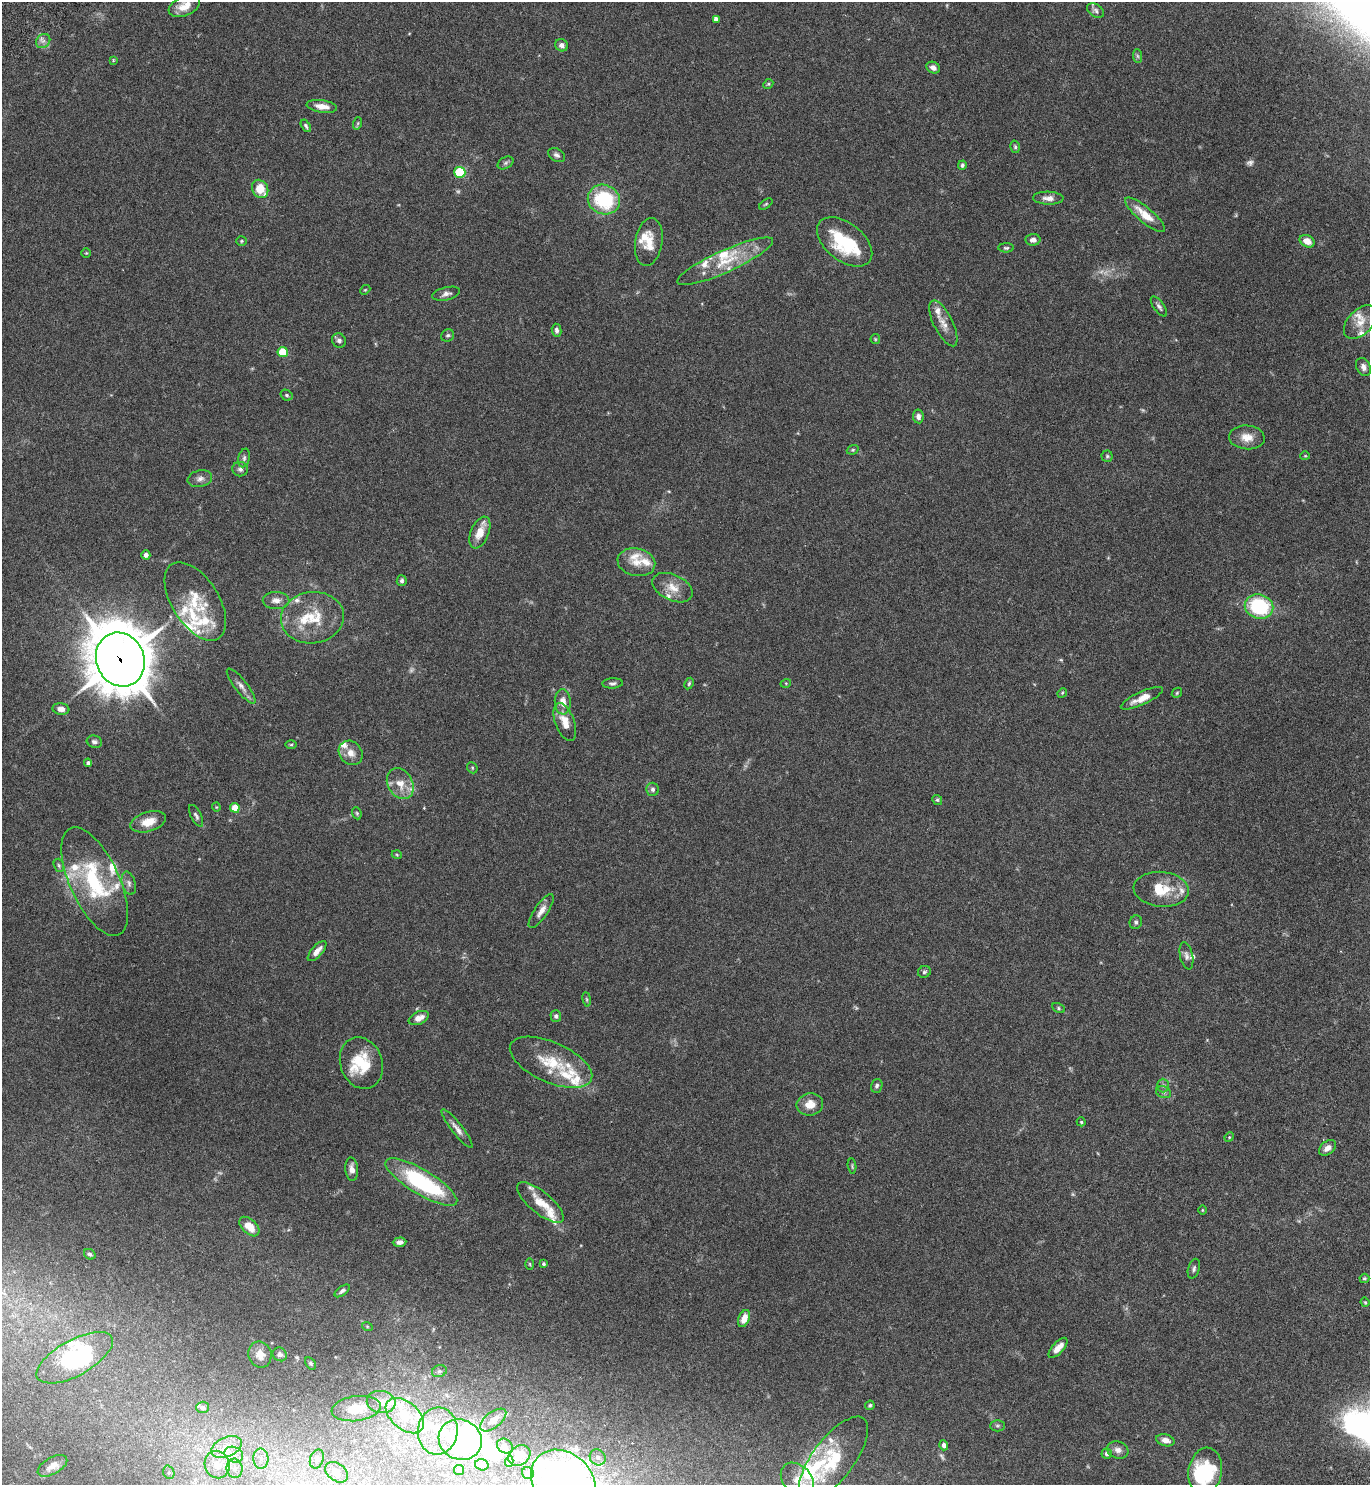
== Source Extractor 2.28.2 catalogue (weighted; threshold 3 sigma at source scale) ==
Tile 6 of 4 x 4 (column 2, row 2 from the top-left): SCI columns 1569-2936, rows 3019-4501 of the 6072 x 6081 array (HDU 1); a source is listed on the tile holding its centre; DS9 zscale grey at full resolution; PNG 1372 x 1487 px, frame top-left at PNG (2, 2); each listed source drawn as its Kron ellipse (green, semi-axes under 4 px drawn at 4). Shown black and unused: <1% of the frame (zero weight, under 4 of 7 exposures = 5% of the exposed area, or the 3 px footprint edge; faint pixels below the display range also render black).
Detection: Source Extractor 2.28.2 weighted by HDU 2 'WHT'; one run over the whole footprint, this tile lists its part. Background 0.0259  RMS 0.0024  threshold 0.00985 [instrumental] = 3 sigma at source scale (4.09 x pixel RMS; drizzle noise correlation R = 1.36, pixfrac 0.8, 0.05/0.05 arcsec/px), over >= 5 px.
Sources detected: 221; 9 too faint to see at this stretch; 6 inside a brighter object's white glare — neither listed nor drawn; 44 inside a brighter listed object's ellipse — not listed separately; the other 162 listed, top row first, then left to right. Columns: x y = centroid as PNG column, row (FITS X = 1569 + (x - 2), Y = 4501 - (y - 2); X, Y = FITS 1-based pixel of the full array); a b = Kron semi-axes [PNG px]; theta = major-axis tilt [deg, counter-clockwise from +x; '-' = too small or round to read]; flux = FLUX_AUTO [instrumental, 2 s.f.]
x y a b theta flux
184 6 16 9 23 2.6
1096 11 9 6 -33 0.64
716 19 4 4 - 0.92
43 41 8 6 44 0.83
562 45 7 6 - 0.99
1137 56 7 4 -88 0.4
113 60 3 3 - 0.21
933 68 7 5 -27 0.88
768 84 5 4 - 0.32
322 106 15 6 -8 2.1
358 123 6 4 71 0.32
306 126 7 4 -59 0.43
1015 147 6 4 -74 0.36
557 155 9 6 -31 0.7
506 163 8 5 27 0.5
962 165 4 4 - 0.49
460 172 5 5 - 17
260 189 9 7 -58 4.6
1048 198 15 6 -2 1.5
604 200 16 14 -21 17
766 204 7 4 36 0.29
1145 215 25 7 -40 4.1
1033 240 7 5 1 1
241 241 5 5 - 0.3
1307 241 8 6 -28 2.3
649 242 24 13 81 4
845 242 32 19 -38 14
1006 248 7 4 0 0.4
86 253 4 4 - 0.23
725 261 52 11 24 8.1
365 290 5 4 - 0.25
446 294 14 6 13 1
1159 306 12 5 -54 0.69
1360 322 20 12 46 3.4
943 323 25 9 -63 2.4
556 330 6 4 -81 0.68
448 335 7 6 - 0.49
875 339 5 4 - 0.25
339 340 7 6 - 0.82
283 352 5 5 - 9
1363 367 9 7 -64 1.1
286 395 6 5 - 0.4
918 416 7 5 -82 1
1247 437 18 12 -5 2.8
853 450 6 4 20 0.29
1107 456 5 5 - 0.35
1305 456 5 4 - 0.24
244 458 9 5 76 0.58
240 469 8 7 - 0.67
200 479 12 8 13 1.1
480 532 17 9 68 3.3
146 555 4 4 - 0.94
636 562 19 13 -11 3.1
402 581 5 5 - 0.53
672 588 21 13 -25 3.3
276 600 13 8 -2 1.4
195 601 44 23 -57 8.9
1259 606 14 12 -19 17
312 618 31 25 7 9.1
120 659 27 24 -67 970
612 683 10 5 3 0.61
689 683 6 4 63 0.32
786 683 5 3 - 0.2
241 686 21 6 -52 1.4
1062 693 5 4 - 0.26
1177 693 6 4 47 0.31
1142 698 23 6 24 2.7
563 702 13 8 -86 2.2
61 709 8 5 -7 1.3
565 722 20 9 -70 3.2
94 742 8 6 -18 0.67
291 744 6 4 1 0.29
351 753 13 11 -48 2
88 763 4 4 - 0.69
472 768 6 5 - 0.31
400 784 16 12 -61 3.1
653 789 7 6 - 0.61
937 800 5 4 - 0.33
216 807 4 4 - 0.22
235 808 5 4 - 4.8
357 813 6 4 -69 0.31
196 816 12 5 -62 0.63
148 822 18 9 17 3.3
397 855 5 3 - 0.21
59 865 7 5 -70 0.43
95 882 59 25 -65 20
129 883 12 6 -73 0.85
1161 889 28 17 -5 6.9
541 911 20 6 56 1.7
1136 922 7 6 - 0.49
317 951 12 5 48 1.6
1186 956 14 6 -78 0.95
924 972 6 5 - 0.46
587 999 7 3 -81 0.34
1058 1008 6 4 -29 0.34
556 1016 5 5 - 0.6
419 1018 10 6 24 2
551 1062 44 20 -24 9.1
361 1063 26 21 -70 8.1
1163 1085 7 6 - 0.55
877 1086 7 5 71 0.56
1164 1092 7 5 -19 0.48
810 1104 13 11 11 2.8
1081 1122 4 4 - 0.3
457 1129 24 5 -52 1.5
1229 1137 5 4 - 0.23
1327 1148 9 6 36 1.4
852 1166 7 4 -84 0.32
352 1169 11 6 -84 1.3
421 1182 41 12 -31 25
540 1203 29 11 -39 4.3
1203 1210 5 3 - 0.21
249 1227 12 7 -44 2.9
399 1242 7 4 5 0.88
90 1254 6 5 - 0.4
530 1264 6 4 -88 0.27
543 1264 4 4 - 0.35
1194 1269 10 5 73 0.61
1364 1278 5 4 - 0.31
342 1291 9 4 36 0.54
1365 1302 5 4 - 0.24
744 1318 9 5 67 2.3
367 1326 5 3 - 0.2
1058 1348 12 5 48 2.3
280 1354 7 6 - 0.64
260 1355 13 11 -71 2
75 1358 42 18 29 14
311 1363 6 5 - 0.34
439 1371 7 5 19 0.49
381 1402 14 11 -9 2.5
870 1405 5 4 - 0.37
202 1407 6 5 - 0.72
356 1409 24 12 8 4.1
405 1416 22 13 -40 6.7
493 1420 15 8 38 2.1
998 1426 7 5 0 0.43
438 1431 23 20 83 7
460 1440 22 20 -26 42
1165 1440 9 6 -15 1.5
944 1445 5 4 - 0.71
505 1446 8 7 - 0.76
226 1447 16 10 24 3
1118 1450 11 8 -18 1.2
1106 1453 5 5 - 0.62
234 1455 9 7 -26 1.6
519 1455 12 9 39 2.2
598 1457 8 7 - 0.94
261 1459 10 7 -88 1.4
317 1459 9 6 72 0.82
833 1459 51 20 53 13
509 1462 5 4 - 0.68
217 1464 14 12 -69 3.4
482 1465 7 5 -16 0.52
52 1466 16 8 29 1.7
234 1468 10 8 -82 1.4
459 1470 5 5 - 0.74
1205 1471 24 16 80 14
169 1472 7 5 -71 0.48
337 1472 13 8 -36 1.4
528 1473 6 5 - 0.79
797 1479 19 14 -46 3
563 1481 35 28 -43 210
Overlapping masked pixels (flux is a lower limit): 1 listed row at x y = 120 659
Isophote crosses this tile's border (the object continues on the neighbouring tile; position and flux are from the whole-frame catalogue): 4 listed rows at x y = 184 6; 1205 1471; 797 1479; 563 1481